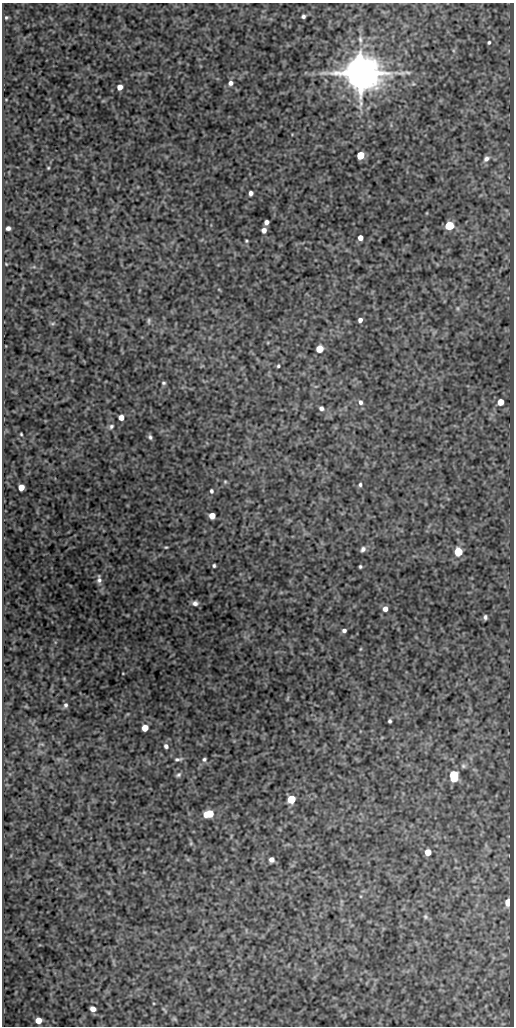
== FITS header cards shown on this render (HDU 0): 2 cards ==
NAXIS1  =                  512
NAXIS2  =                 1024

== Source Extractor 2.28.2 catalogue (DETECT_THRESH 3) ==
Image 512 x 1024 px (HDU 0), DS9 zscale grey, 1 PNG px = 1 image px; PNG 516 x 1028 px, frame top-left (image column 1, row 1024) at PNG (2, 3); no overlay
Background 326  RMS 0.79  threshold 2.37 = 3 sigma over >= 5 px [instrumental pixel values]
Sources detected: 71; all 71 listed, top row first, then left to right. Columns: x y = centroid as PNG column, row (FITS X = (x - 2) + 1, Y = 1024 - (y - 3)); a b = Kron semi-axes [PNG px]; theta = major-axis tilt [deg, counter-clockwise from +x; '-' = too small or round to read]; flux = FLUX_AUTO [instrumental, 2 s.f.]
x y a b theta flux
303 16 4 4 - 120
6 17 4 4 - 77
360 39 9 5 -84 150
489 42 4 4 - 80
360 73 11 10 - 170000
400 73 21 5 -1 320
230 83 6 6 - 200
413 84 6 4 17 74
120 87 5 4 - 380
6 99 4 3 - 36
360 155 5 5 - 1600
486 159 9 7 42 210
48 168 4 3 - 54
251 193 5 4 - 190
266 222 5 4 - 230
449 225 5 5 - 2800
8 228 4 4 - 170
264 230 5 4 - 260
360 238 5 4 - 330
246 241 4 3 - 58
6 264 3 2 - 39
458 308 6 4 -90 70
360 320 4 4 - 190
149 321 8 4 86 89
52 323 7 4 8 79
320 349 5 5 - 930
278 366 4 3 - 74
163 383 5 4 - 88
360 402 7 6 - 180
500 402 5 5 - 750
321 408 6 5 - 150
121 417 5 4 - 370
111 426 7 6 - 130
21 434 3 3 - 56
150 437 6 5 - 120
225 482 5 4 - 58
360 485 5 4 - 92
21 487 5 5 - 600
211 491 4 4 - 100
212 516 5 5 - 580
166 547 5 3 - 59
363 549 7 6 - 160
458 552 5 5 - 2300
214 566 3 3 - 84
360 567 3 3 - 71
99 579 12 6 -84 220
195 603 8 6 -5 210
385 609 5 5 - 300
485 617 5 4 - 120
344 630 4 3 - 130
360 649 5 3 - 46
65 705 6 5 - 130
390 721 4 3 - 98
145 728 5 5 - 640
166 746 5 5 - 140
178 759 10 4 9 130
204 759 6 5 - 100
463 766 7 6 - 110
178 775 8 5 32 120
454 776 8 5 -89 3600
291 799 5 5 - 1800
209 814 7 5 13 1800
191 843 5 4 - 58
428 852 5 5 - 570
271 859 5 5 - 220
508 902 5 4 - 860
425 917 7 6 - 100
93 1009 5 4 - 330
164 1009 9 3 -50 70
175 1019 7 4 -71 66
38 1020 5 5 - 590